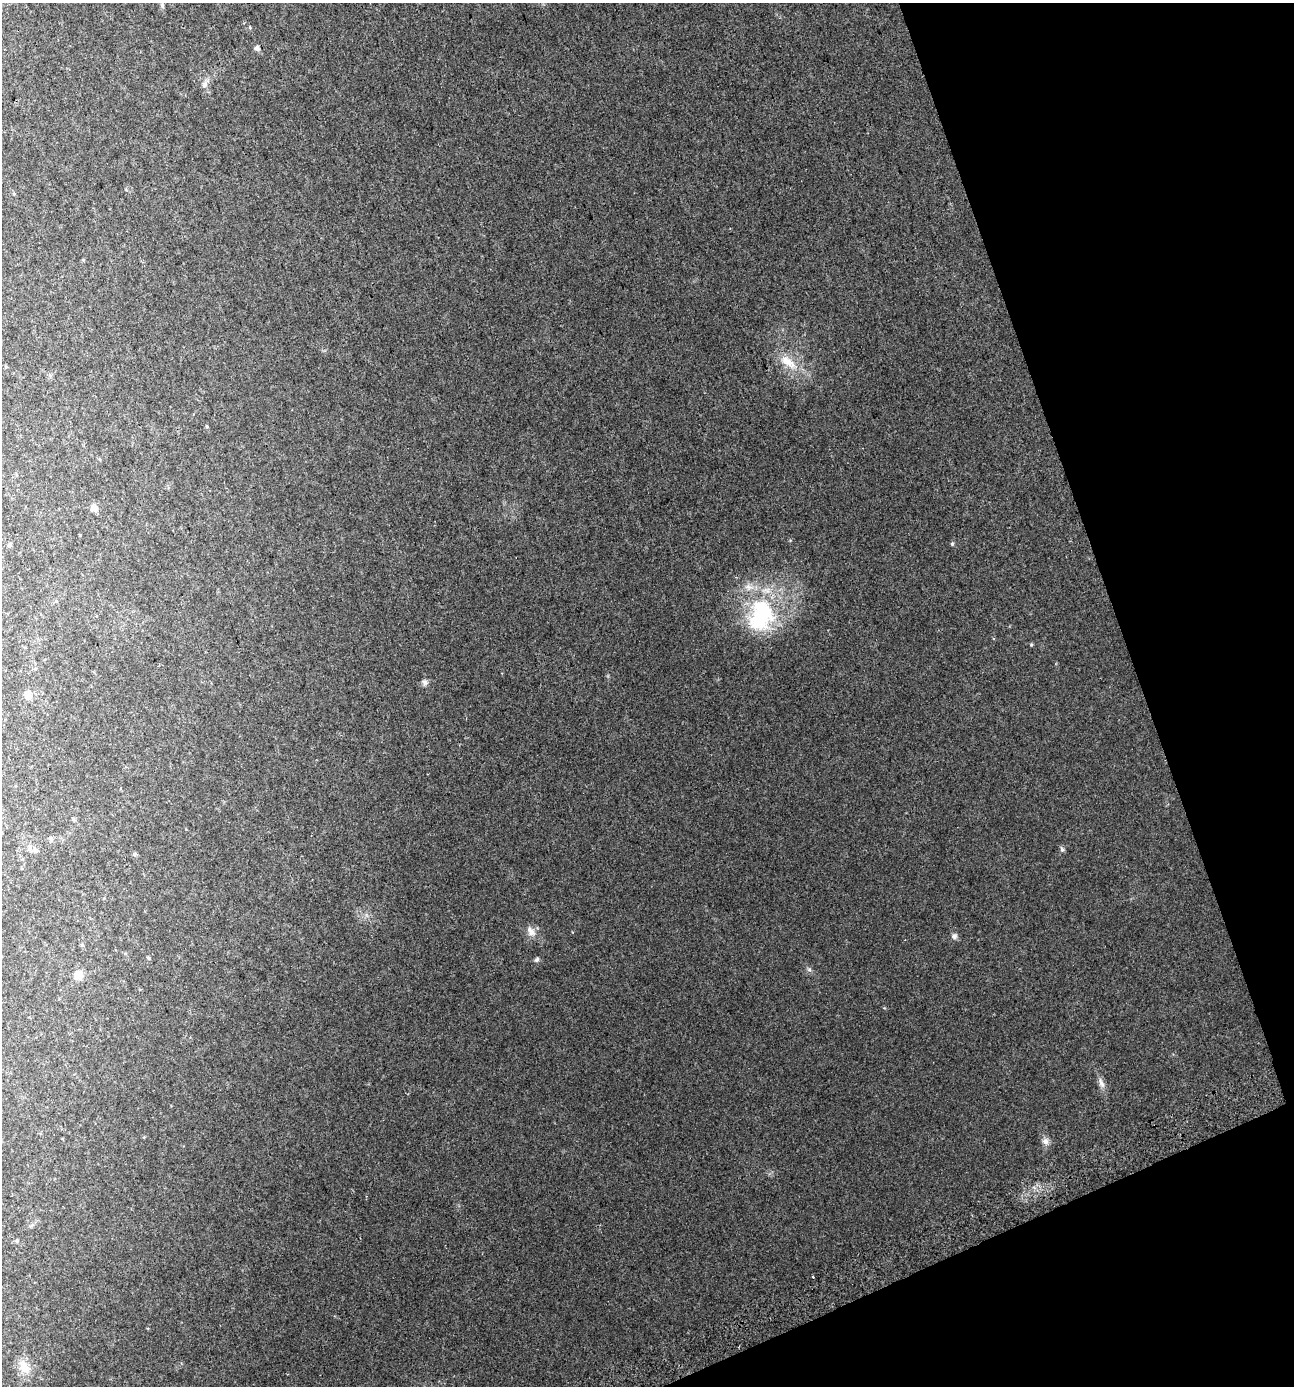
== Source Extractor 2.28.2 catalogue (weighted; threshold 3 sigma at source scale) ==
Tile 12 of 4 x 4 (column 4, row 3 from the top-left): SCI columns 3979-5270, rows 1436-2819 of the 5420 x 5628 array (HDU 1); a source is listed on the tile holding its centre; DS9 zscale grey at full resolution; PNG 1296 x 1388 px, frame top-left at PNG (2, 3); no overlay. Shown black and unused: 17% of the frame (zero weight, under 2 of 3 exposures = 2% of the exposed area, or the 3 px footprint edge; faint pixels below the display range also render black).
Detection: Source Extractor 2.28.2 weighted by HDU 2 'WHT'; one run over the whole footprint, this tile lists its part. Background 0.0287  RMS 0.008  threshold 0.0362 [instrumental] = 3 sigma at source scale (4.5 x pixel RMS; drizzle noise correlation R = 1.50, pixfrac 1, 0.0396/0.0396 arcsec/px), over >= 5 px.
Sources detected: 33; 1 inside a brighter object's white glare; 1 cosmic-ray / hot-pixel residue — not listed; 1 inside a brighter listed object's ellipse — not listed separately; the other 30 listed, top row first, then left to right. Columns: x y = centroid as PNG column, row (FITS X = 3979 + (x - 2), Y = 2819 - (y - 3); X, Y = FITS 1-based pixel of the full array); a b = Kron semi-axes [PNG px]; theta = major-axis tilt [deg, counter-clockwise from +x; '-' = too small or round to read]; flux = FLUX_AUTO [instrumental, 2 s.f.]
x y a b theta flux
162 5 7 5 -76 1.4
257 48 5 5 - 2.4
205 84 9 7 80 3
83 260 6 3 19 0.71
788 362 29 11 -38 16
207 427 5 3 - 0.65
94 508 9 8 - 4.6
952 544 5 4 - 1.1
9 545 6 5 - 1.4
762 615 48 34 60 79
1031 645 5 4 - 0.81
425 682 8 7 - 2.4
28 695 10 9 - 5.5
73 819 5 4 - 1.3
51 839 6 5 - 1.4
29 848 11 5 86 2.6
35 850 7 6 - 2.6
1062 850 6 5 - 1.6
134 854 6 4 89 1.1
532 932 11 10 - 5.3
954 936 9 8 - 2.4
82 945 5 4 - 0.93
148 958 5 4 - 0.89
537 959 7 5 46 1.5
809 969 6 5 - 1.5
78 975 11 10 - 7.6
1101 1083 16 6 -67 4.1
1045 1141 9 9 - 3.5
17 1241 5 5 - 1.1
24 1367 21 13 -57 11
Unlisted compact peaks at least as high as the median listed source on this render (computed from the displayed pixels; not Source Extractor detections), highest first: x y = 250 27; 608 676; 790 540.